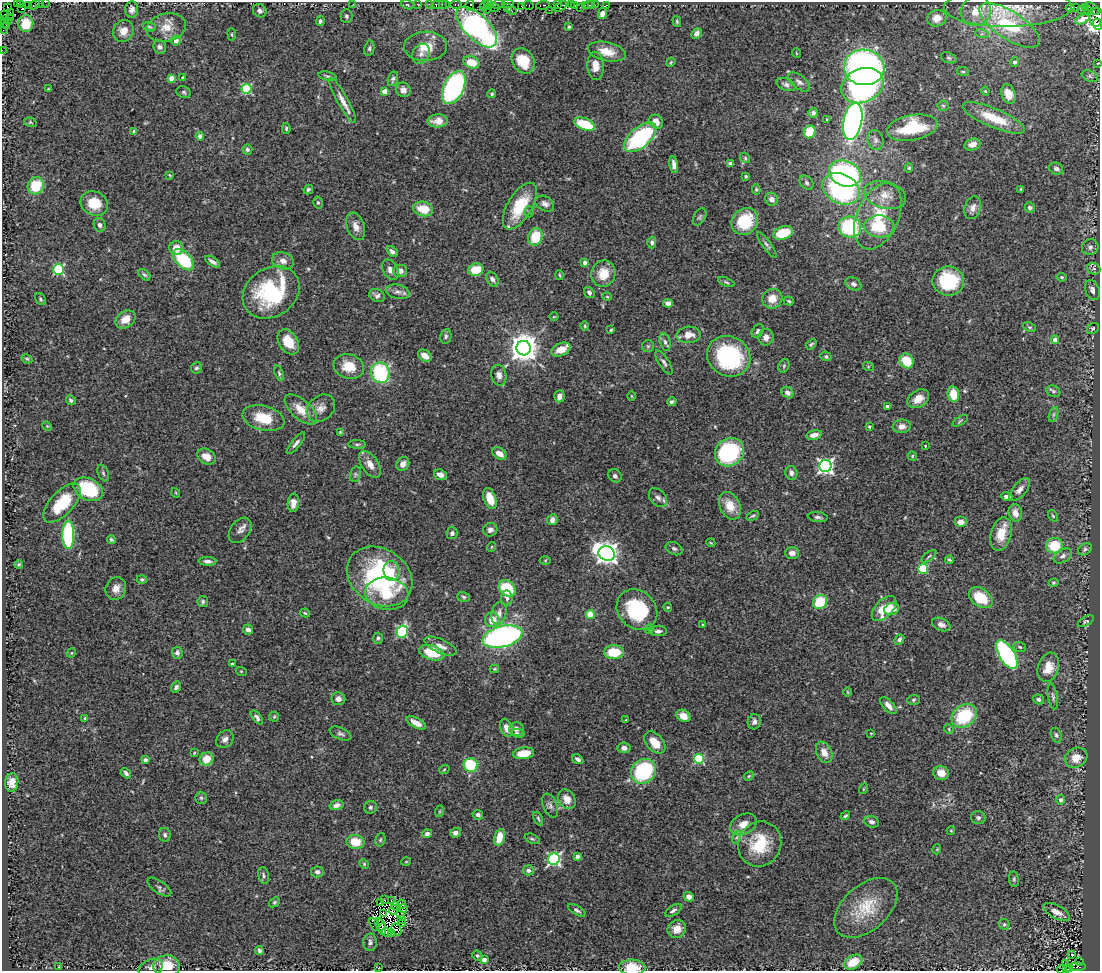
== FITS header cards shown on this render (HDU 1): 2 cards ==
NAXIS1  =                 1098
NAXIS2  =                  969

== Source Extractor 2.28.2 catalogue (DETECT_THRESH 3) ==
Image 1098 x 969 px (HDU 1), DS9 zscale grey, 1 PNG px = 1 image px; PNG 1102 x 973 px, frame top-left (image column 1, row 969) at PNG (2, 2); each listed source drawn as its Kron ellipse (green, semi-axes under 4 px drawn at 4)
Background 0.796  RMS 0.037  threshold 0.111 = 3 sigma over >= 5 px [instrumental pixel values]
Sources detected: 453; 5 with non-positive FLUX_AUTO (blend fragments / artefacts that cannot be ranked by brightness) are neither listed nor drawn; the other 448 listed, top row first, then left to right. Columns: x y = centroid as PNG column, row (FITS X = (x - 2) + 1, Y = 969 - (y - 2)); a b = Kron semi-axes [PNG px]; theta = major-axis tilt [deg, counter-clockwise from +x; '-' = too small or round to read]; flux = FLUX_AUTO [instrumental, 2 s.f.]
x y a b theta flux
39 2 3 2 - 40
45 2 2 2 - 6.6
17 3 3 2 - 49
21 4 3 2 - 12
353 4 3 2 - 5.7
417 4 3 2 - 25
429 4 2 2 - 31
442 4 2 2 - 20
446 4 2 2 - 16
456 4 6 3 0 19
489 4 4 3 - 28
498 4 6 3 8 120
508 4 6 2 1 140
28 5 3 2 - 17
34 5 6 3 30 52
407 5 6 4 -20 3.2
436 5 4 3 - 39
470 5 6 3 74 47
485 5 5 3 - 58
528 5 5 3 - 44
543 5 7 3 6 74
557 5 3 2 - 42
571 5 2 2 - 15
589 5 5 4 - 43
595 5 2 2 - 16
607 5 3 2 - 15
521 6 3 2 - 10
561 6 7 4 33 76
575 6 3 3 - 30
586 6 4 2 - 11
7 7 4 3 - 82
493 7 6 3 -27 52
580 7 3 2 - 8
1008 7 64 20 0 97
1076 7 3 2 - 7.3
1085 7 3 2 - 200
507 8 3 2 - 11
1070 8 4 2 - 2.6
21 9 3 2 - 70
487 9 5 3 - 5.3
1088 9 3 3 - 150
1093 9 8 4 -41 130
132 10 8 6 86 12
549 10 2 2 - 17
1081 10 2 2 - 22
260 11 7 6 - 9.9
512 11 5 4 - 44
976 11 15 14 - 47
10 13 3 3 - 52
602 14 5 4 - 15
4 15 2 2 - 6.7
346 16 7 6 - 6
1096 17 9 6 85 600
10 18 3 3 - 140
937 18 10 8 12 27
3 19 3 2 - 16
1082 19 7 4 23 12
320 21 5 3 - 5.2
8 22 3 2 - 8.7
677 22 6 4 -75 3.6
26 23 8 7 - 49
3 24 3 2 - 11
1097 24 6 4 -69 400
6 25 2 2 - 4.2
1009 25 35 14 -33 170
149 27 7 4 -19 3.8
166 27 20 14 13 42
477 27 26 12 -45 590
569 27 3 3 - 3.3
3 30 2 2 - 9
123 31 11 10 - 26
697 33 6 4 49 9.5
232 34 6 3 -82 3
982 34 7 4 -17 5.1
176 41 5 5 - 20
426 46 21 14 2 49
160 47 7 6 - 7.2
369 48 8 5 79 5.2
2 50 2 2 - 17
607 52 19 9 -12 38
796 53 5 3 - 1.8
421 54 10 8 59 15
949 58 8 5 -20 4.9
523 61 13 10 -56 67
471 62 8 6 -20 53
671 62 5 3 - 2.6
1015 62 4 4 - 9.8
1098 63 3 2 - 1.7
595 66 14 8 -88 27
864 67 20 18 -7 900
963 71 6 3 -8 2.7
327 76 9 4 -13 5.1
1090 76 8 5 -23 6.7
183 77 4 3 - 4.9
171 78 4 4 - 25
393 79 7 5 73 5.9
799 82 13 6 -38 9.8
786 85 10 6 -23 8.1
862 86 22 17 23 610
454 88 17 10 64 450
48 89 4 3 - 2.3
246 89 5 5 - 180
403 90 7 7 - 15
385 91 4 4 - 33
985 91 4 4 - 3.1
184 92 7 6 - 4.9
492 94 4 4 - 4.1
1008 94 10 6 -69 33
342 100 26 5 -61 22
943 106 6 5 - 4
813 113 5 5 - 6.6
994 118 33 9 -23 81
827 120 4 3 - 2.4
438 121 10 6 1 21
853 121 19 9 79 1000
30 122 6 4 -18 3.3
656 122 7 6 - 24
585 124 11 6 -21 96
286 128 5 3 - 3.6
912 128 26 12 11 140
134 131 4 3 - 6.1
810 132 6 5 - 65
200 136 4 4 - 11
640 137 19 10 40 260
875 140 10 8 -76 11
972 144 8 5 15 18
247 150 5 4 - 6.1
745 158 5 4 - 3.3
730 164 4 4 - 13
674 165 8 4 -81 11
909 168 5 4 - 3.4
1056 169 7 6 - 8.8
845 174 16 12 -22 470
170 175 4 3 - 2.4
746 176 4 3 - 3.4
807 183 8 6 -46 6.3
36 186 9 8 - 75
756 189 5 4 - 3.6
841 189 19 14 -28 360
1021 189 3 3 - 2.9
308 190 5 4 - 5.7
885 195 21 13 -15 37
772 199 7 6 - 13
94 203 14 12 -25 56
318 203 6 4 -76 4.7
545 204 10 7 -30 12
520 206 26 12 59 96
1030 207 5 5 - 8.7
973 208 12 8 72 15
423 209 10 7 -13 53
529 212 5 5 - 4.4
878 216 35 21 67 120
700 217 9 5 59 5.6
745 221 14 12 47 110
100 225 7 5 -69 8.3
356 226 14 8 -70 21
879 226 15 11 -3 97
850 227 11 10 - 200
783 233 10 6 18 78
535 237 9 7 73 76
652 243 6 4 -88 5.3
767 245 15 4 -54 7.2
1090 247 8 8 - 11
176 248 7 7 - 26
392 252 6 4 -42 9.2
183 260 13 7 -44 150
283 261 11 8 -20 17
212 262 8 4 -32 9.8
585 262 4 3 - 12
1094 269 7 5 -21 5.2
59 270 5 5 - 250
390 270 11 7 -63 15
476 270 8 6 14 53
400 271 7 6 - 15
603 274 13 12 - 46
144 275 7 4 -43 4.5
559 275 5 3 - 2.7
1062 277 5 4 - 5.1
492 279 8 5 -59 11
948 281 16 14 -9 140
726 282 9 3 -22 4.2
853 284 8 6 -29 8.8
1092 290 10 7 -69 13
271 292 30 24 34 260
398 292 12 7 -13 12
589 293 6 4 -56 6.7
377 296 8 6 -26 7.4
607 297 4 3 - 2.1
41 299 7 4 -54 4.5
772 299 10 9 - 32
789 301 5 4 - 3.5
668 303 5 4 - 12
554 317 4 3 - 2
125 319 11 8 35 32
585 326 4 4 - 3
1029 327 6 4 -24 3.6
1093 328 6 5 - 6.8
611 330 4 3 - 2.8
758 331 7 5 56 7.2
689 335 12 8 5 25
446 336 7 5 81 5.5
766 337 8 7 - 14
1055 340 4 4 - 16
288 342 14 9 -58 50
665 342 9 5 -74 7.8
811 344 6 3 39 3.8
648 346 6 6 - 4.7
524 348 7 7 - 3700
561 350 10 6 25 32
425 356 7 5 -34 19
729 356 22 19 -29 280
826 356 5 4 - 4.5
27 359 6 4 -28 3.5
906 361 8 6 -47 61
664 362 14 5 -58 7.9
349 366 15 12 -17 48
784 366 7 5 69 4.5
868 366 5 3 - 2.8
196 368 6 5 - 6.2
279 373 8 4 -71 4.4
380 373 10 9 - 200
499 375 10 7 -78 13
1053 391 7 5 -30 5.3
788 393 6 5 - 11
953 394 8 5 -82 49
559 396 6 5 - 15
631 396 5 3 - 2.1
918 399 12 8 32 28
71 400 5 4 - 5.2
672 402 5 4 - 5.1
887 406 4 3 - 10
321 408 15 12 41 21
301 409 20 9 -41 38
1053 414 8 3 71 4.7
263 418 21 12 -14 73
960 421 9 3 31 3.5
47 426 5 4 - 2.4
902 426 9 7 7 15
869 427 3 3 - 2.4
340 432 3 2 - 2.2
814 435 8 4 12 13
296 443 13 4 51 9.2
357 444 9 4 1 4.4
925 446 3 2 - 2
729 452 15 13 40 280
499 453 8 5 -35 21
206 456 10 7 -30 24
912 456 5 4 - 3.1
370 464 15 8 -56 22
403 464 7 6 - 11
825 466 6 6 - 780
103 473 9 5 -69 5.3
791 473 6 6 - 12
356 474 8 5 75 5.4
440 475 6 5 - 17
615 476 7 6 - 7.1
88 489 16 10 -27 180
1020 490 14 7 49 14
176 493 5 3 - 2
1007 496 5 3 - 11
490 498 11 6 -70 48
658 498 11 7 -48 10
62 503 24 11 47 92
293 503 9 5 84 18
730 506 14 10 -66 38
1015 513 8 6 -76 20
753 516 7 3 28 4
1053 516 6 3 -54 2.9
818 517 10 5 -7 6.7
552 520 5 5 - 12
961 522 6 5 - 16
240 530 14 9 53 14
490 530 7 6 - 9.9
452 533 6 5 - 8.2
1001 534 17 10 75 46
68 535 14 6 -90 260
111 540 4 3 - 3.8
711 543 4 3 - 2.3
1055 546 8 7 - 80
491 547 5 3 - 2.2
674 549 9 6 -25 7.9
1085 549 7 5 32 5.3
607 553 8 7 - 2100
792 553 7 6 - 12
929 556 9 3 37 3.2
1063 556 10 6 33 9.8
545 560 5 3 - 2.4
949 560 4 3 - 3.5
207 561 9 4 -2 8.6
19 564 4 4 - 3.7
923 569 5 5 - 140
392 571 10 8 -85 27
380 576 35 27 -34 380
142 580 5 4 - 4.4
1053 583 5 4 - 3.2
116 588 12 10 64 20
507 588 9 7 -39 110
387 594 22 16 -8 74
464 597 6 5 - 4.7
507 598 7 6 - 8.6
981 598 13 9 -37 71
203 602 5 5 - 4.7
820 602 7 6 - 100
668 607 4 4 - 2.5
884 608 15 8 46 63
892 609 7 5 17 36
637 610 22 18 -44 180
305 613 5 4 - 3.2
499 613 11 7 77 15
590 614 4 4 - 74
492 620 7 7 - 37
1086 621 9 4 29 4.1
703 624 3 2 - 2.1
941 625 10 6 -22 12
649 629 5 4 - 3
248 630 5 4 - 8.6
658 631 9 5 1 8.8
402 632 6 5 - 260
503 637 20 10 14 750
378 638 5 5 - 5.5
899 639 5 4 - 6.5
440 646 17 7 -23 20
1020 647 6 5 - 5
614 652 10 7 1 72
71 653 5 4 - 2.4
177 653 6 5 - 6.7
432 653 13 7 -16 76
1007 654 16 7 -58 420
232 664 3 3 - 3.4
1048 667 15 10 73 36
494 669 5 4 - 2.8
241 671 5 3 - 2.2
176 687 6 4 53 6.9
847 692 5 3 - 2.1
1053 696 13 5 -81 7.1
338 699 7 6 - 10
1038 699 6 5 - 7
913 700 6 5 - 4.3
888 706 10 5 -48 17
683 716 7 5 -33 22
964 716 13 10 39 150
257 717 8 4 -51 7.5
274 717 5 4 - 3.3
85 718 4 3 - 3.7
626 720 3 2 - 1.6
754 722 8 6 77 8.9
416 723 10 5 -28 27
506 728 9 5 -70 16
516 729 7 7 - 11
949 729 5 4 - 3
518 733 6 3 -10 5.1
871 733 3 2 - 1.8
340 734 11 6 -23 7.3
1056 735 7 5 -72 5.8
225 739 10 7 46 13
655 742 13 8 -47 39
624 748 6 5 - 14
824 752 11 7 -65 21
194 753 3 2 - 2.4
524 753 10 6 8 44
1076 758 12 9 29 31
207 759 7 6 - 40
578 759 6 4 -32 8.3
699 759 5 5 - 180
145 760 4 4 - 11
471 765 7 6 - 110
444 770 5 3 - 2.1
643 771 13 11 39 210
126 773 6 4 -52 8.8
941 773 8 7 - 25
749 776 5 4 - 3.3
12 782 9 6 86 19
863 789 5 3 - 2.1
201 798 6 6 - 5.2
567 799 10 8 -59 25
1061 800 4 4 - 10
337 805 7 5 15 9.4
550 806 12 7 -67 11
370 807 6 6 - 5.8
440 811 6 3 71 3
478 815 5 4 - 6.5
845 816 5 3 - 3.7
538 818 7 4 -63 3.9
978 818 7 6 - 6.2
872 822 7 5 -22 9
743 824 14 10 26 26
951 831 4 4 - 2.8
455 833 5 5 - 10
427 834 5 4 - 9.6
165 835 7 6 - 5.9
499 837 8 5 74 44
737 837 6 4 70 4.4
532 839 8 4 -21 4.4
380 840 7 4 72 3.8
355 842 9 7 -11 53
760 844 23 21 60 100
937 849 5 3 - 1.9
577 856 4 4 - 16
554 859 6 5 - 490
406 862 5 3 - 2.1
364 864 5 4 - 3.1
528 870 5 5 - 8.4
317 872 6 5 - 7.9
263 876 8 5 -79 6.2
1014 879 8 5 -83 4.6
159 887 14 6 -35 7.7
689 897 5 4 - 14
384 900 3 2 - 5
391 900 2 2 - 2.9
274 902 6 4 40 3.8
380 903 3 2 - 4.8
401 904 4 2 - 5.9
396 906 5 3 - 10
403 908 4 3 - 5.5
866 908 37 22 41 96
394 910 5 2 - 2.7
577 910 10 4 -30 6.8
673 910 9 5 33 7.2
1057 912 15 6 -28 17
383 913 2 2 - 2.2
401 914 3 2 - 3.7
402 920 3 2 - 2.3
378 922 4 2 - 0.98
402 923 2 2 - 1.8
375 924 7 2 -60 14
1004 924 5 5 - 4.4
382 927 8 4 -78 8.4
397 929 6 4 -61 3.9
677 929 9 8 - 30
387 932 5 3 - 5.8
392 934 3 2 - 2.8
370 942 9 7 90 8.3
259 950 5 4 - 6.3
1072 954 2 2 - 1.4
477 955 5 4 - 4
484 960 4 3 - 17
853 962 10 6 28 37
1080 962 4 3 - 97
1066 964 3 2 - 1.4
166 966 13 11 2 63
59 967 4 2 - 3
632 967 13 7 -1 55
1078 967 8 3 4 260
151 968 12 8 23 12
379 968 3 3 - 3.5
1066 968 3 2 - 52
1062 969 5 2 - 5.6
1069 969 3 3 - 46
At the frame edge (FLAGS 8, measured only in part): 14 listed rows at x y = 39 2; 45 2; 17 3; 1096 17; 3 19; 3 24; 1097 24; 3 30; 2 50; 1098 63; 166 966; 632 967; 1062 969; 1069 969
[5 non-positive-flux detections neither listed nor drawn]